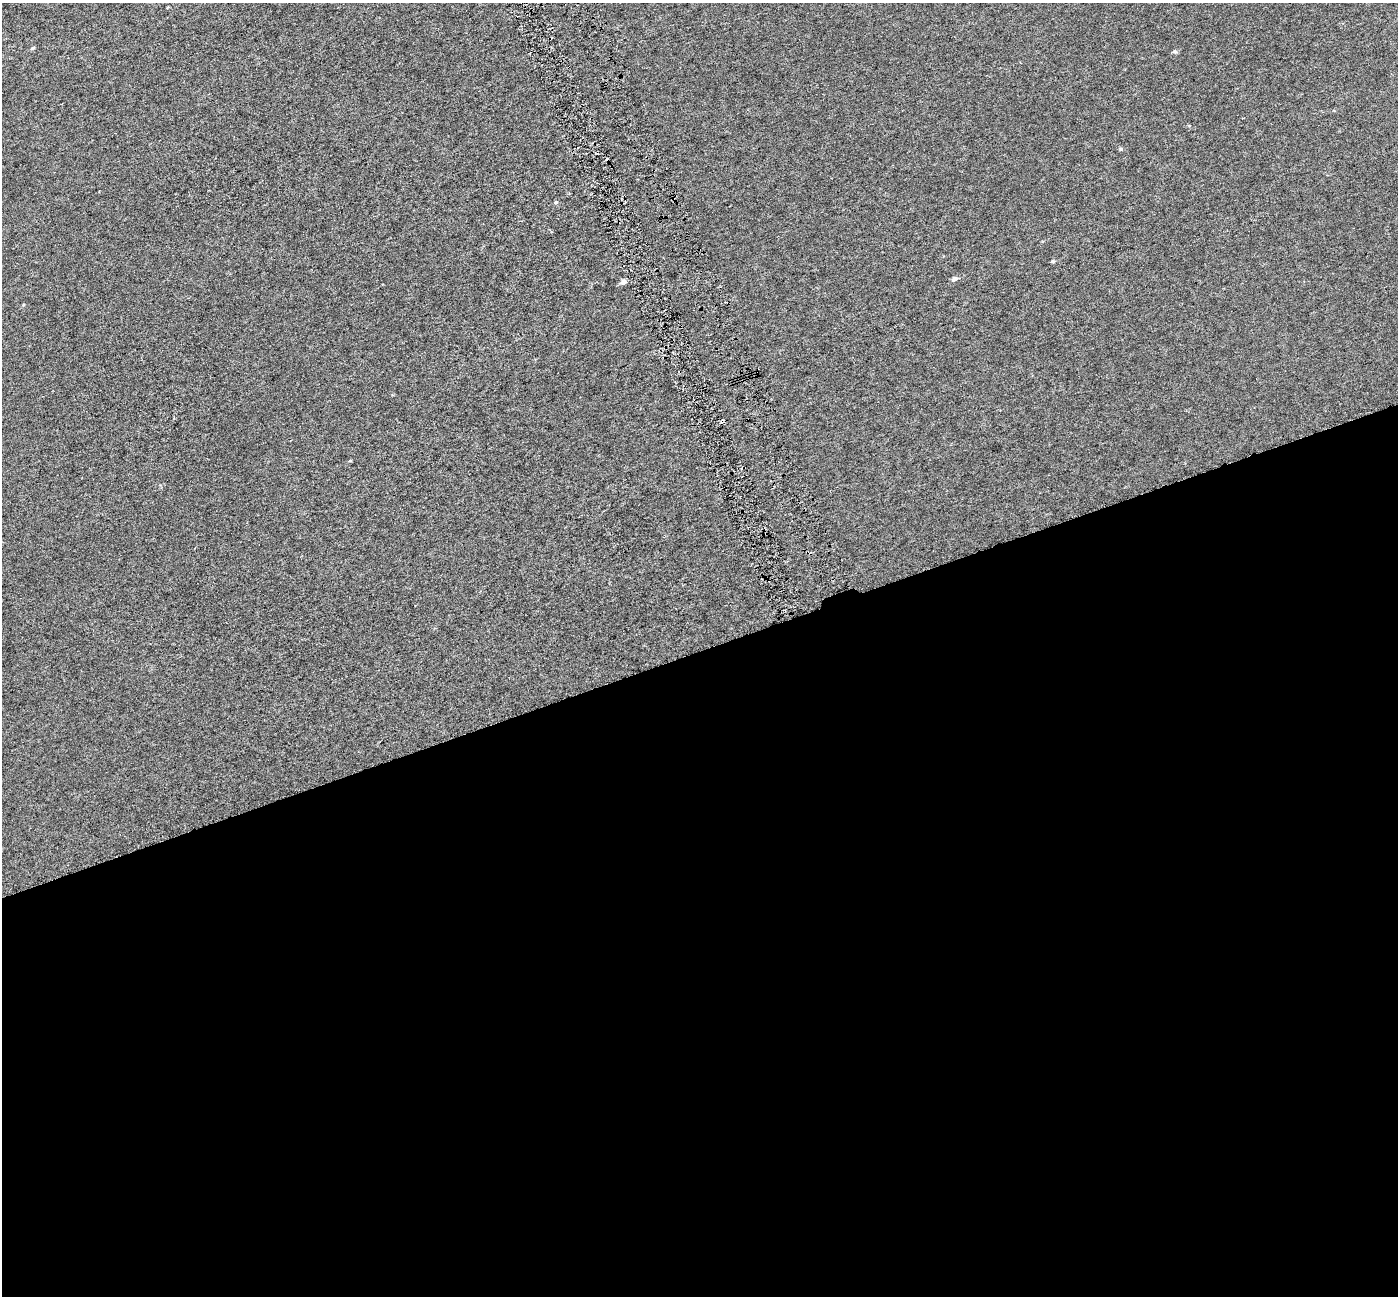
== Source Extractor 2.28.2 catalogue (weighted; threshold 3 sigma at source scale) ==
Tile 15 of 4 x 4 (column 3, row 4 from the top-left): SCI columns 2796-4191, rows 143-1436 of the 5589 x 5407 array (HDU 1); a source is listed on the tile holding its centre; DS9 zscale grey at full resolution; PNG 1400 x 1298 px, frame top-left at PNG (2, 3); no overlay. Shown black and unused: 50% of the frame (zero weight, under 3 of 6 exposures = <1% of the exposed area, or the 3 px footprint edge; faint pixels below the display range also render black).
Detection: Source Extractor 2.28.2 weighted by HDU 2 'WHT'; one run over the whole footprint, this tile lists its part. Background -4.04e-04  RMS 0.0024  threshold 0.00972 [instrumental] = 3 sigma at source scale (4.09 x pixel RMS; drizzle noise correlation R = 1.36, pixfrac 0.8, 0.0396/0.0396 arcsec/px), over >= 5 px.
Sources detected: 7; all 7 listed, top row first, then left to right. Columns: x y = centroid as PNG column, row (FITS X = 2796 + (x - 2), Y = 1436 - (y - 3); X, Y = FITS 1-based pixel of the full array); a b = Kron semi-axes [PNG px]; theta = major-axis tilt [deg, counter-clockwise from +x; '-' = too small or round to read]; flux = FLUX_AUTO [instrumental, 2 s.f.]
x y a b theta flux
33 48 6 4 28 0.3
1175 51 6 5 - 0.39
1121 149 5 5 - 0.34
556 202 5 4 - 0.3
1053 261 5 4 - 0.32
954 279 6 5 - 0.7
623 282 6 5 - 1